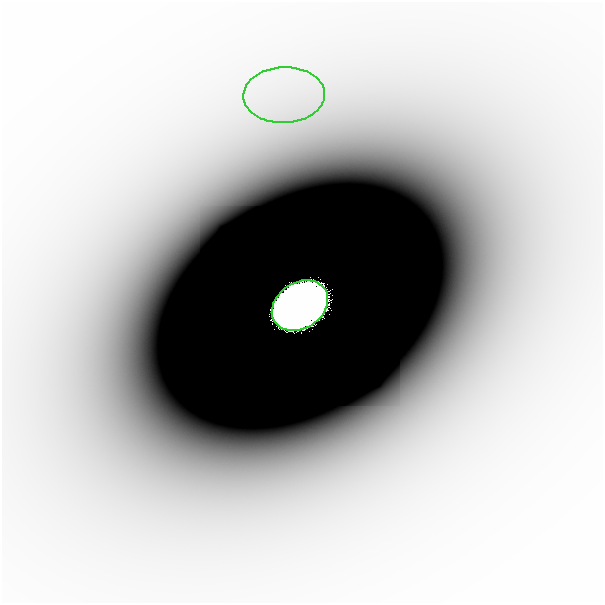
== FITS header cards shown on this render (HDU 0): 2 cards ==
NAXIS1  =                  601
NAXIS2  =                  601

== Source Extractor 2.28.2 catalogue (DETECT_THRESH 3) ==
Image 601 x 601 px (HDU 0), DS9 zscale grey, 1 PNG px = 1 image px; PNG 605 x 605 px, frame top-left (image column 1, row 601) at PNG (2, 2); each listed source drawn as its Kron ellipse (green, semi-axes under 4 px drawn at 4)
Background -2.37e-10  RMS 9.3e-11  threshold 2.78e-10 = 3 sigma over >= 5 px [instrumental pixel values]
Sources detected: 3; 1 with non-positive FLUX_AUTO (blend fragments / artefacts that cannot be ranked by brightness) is neither listed nor drawn; the other 2 listed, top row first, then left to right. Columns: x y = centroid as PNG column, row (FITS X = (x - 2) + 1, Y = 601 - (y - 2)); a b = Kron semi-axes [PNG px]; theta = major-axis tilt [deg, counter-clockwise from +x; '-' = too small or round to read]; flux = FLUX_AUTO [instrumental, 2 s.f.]
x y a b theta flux
284 95 41 28 2 8.1e-07
300 306 30 23 33 1.3e+02
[1 non-positive-flux detection neither listed nor drawn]